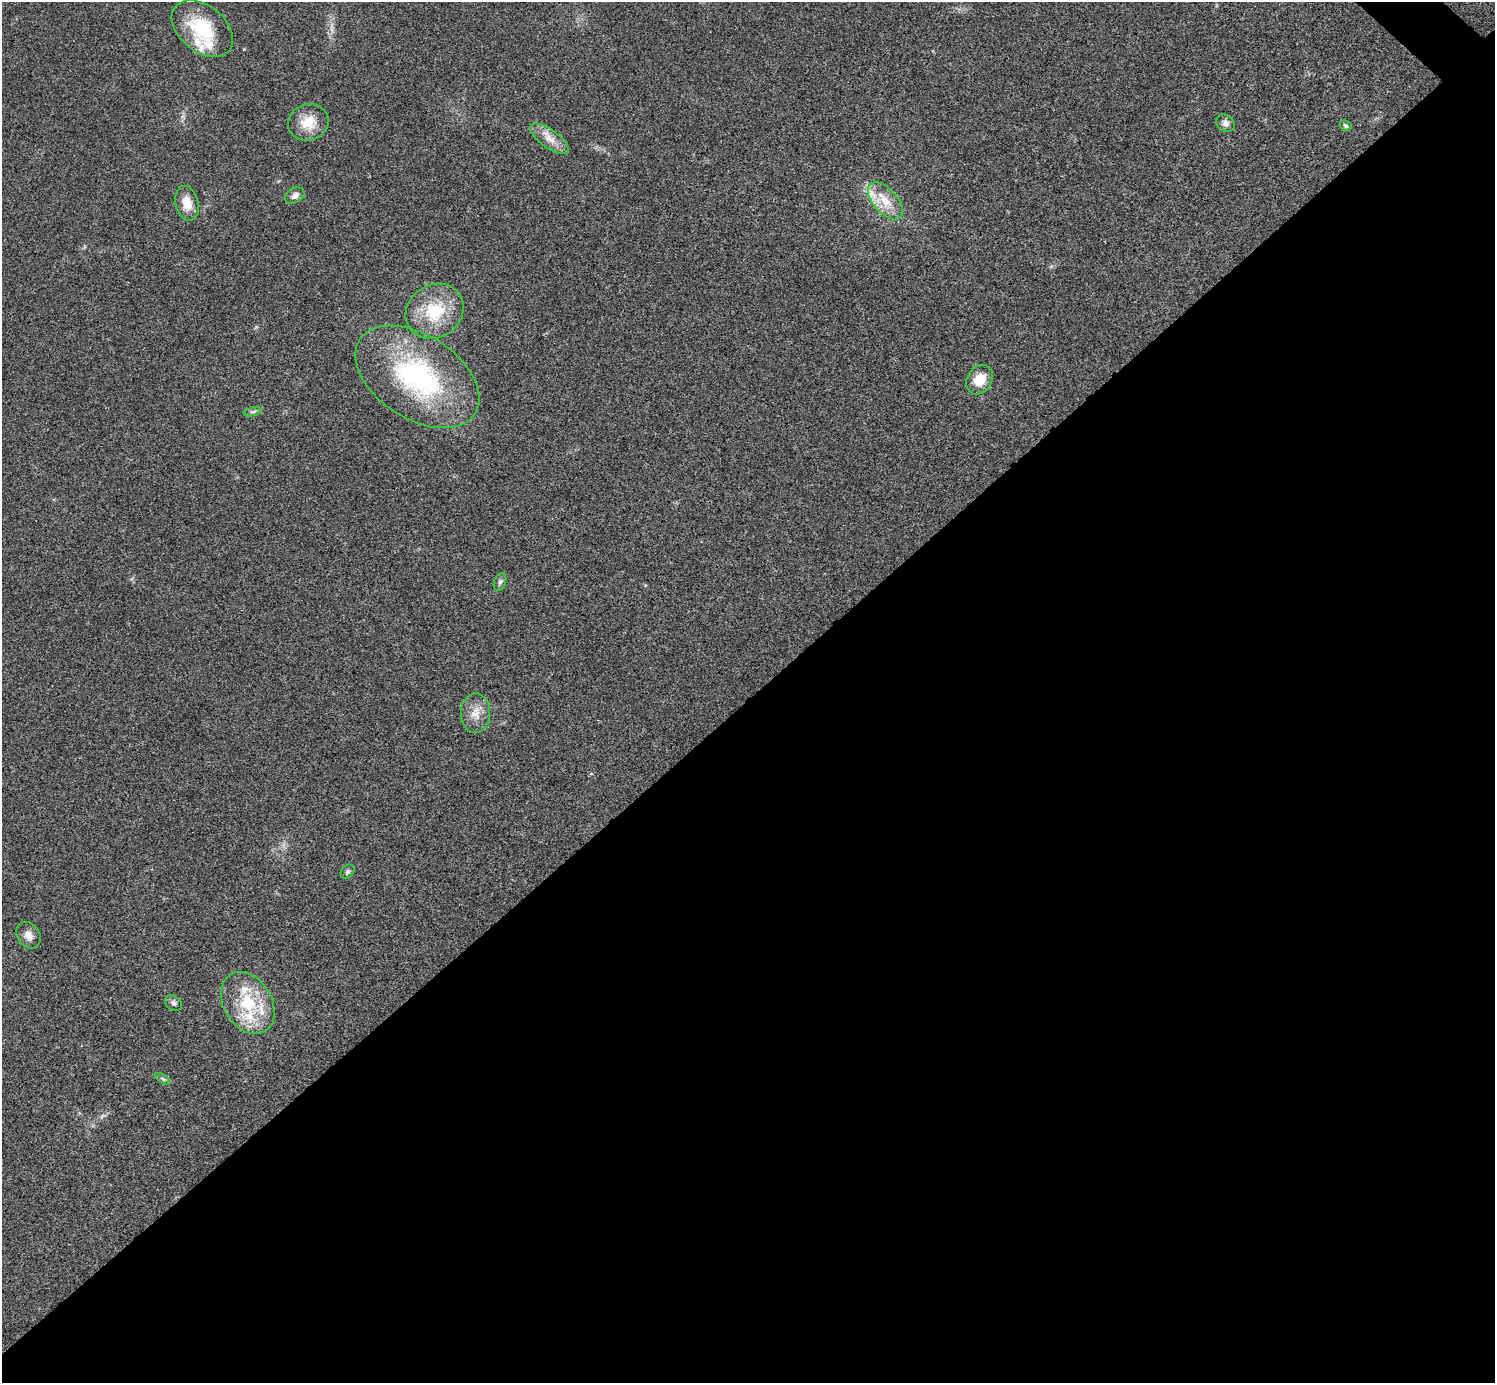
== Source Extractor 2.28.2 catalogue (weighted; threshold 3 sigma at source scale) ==
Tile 15 of 4 x 4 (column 3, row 4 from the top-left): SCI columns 2994-4486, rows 301-1681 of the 5983 x 5983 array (HDU 1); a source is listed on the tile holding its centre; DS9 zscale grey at full resolution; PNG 1497 x 1385 px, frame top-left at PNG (2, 2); each listed source drawn as its Kron ellipse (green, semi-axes under 4 px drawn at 4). Shown black and unused: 50% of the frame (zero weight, under 3 of 4 exposures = <1% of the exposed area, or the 3 px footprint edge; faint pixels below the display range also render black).
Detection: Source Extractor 2.28.2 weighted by HDU 2 'WHT'; one run over the whole footprint, this tile lists its part. Background 0.0192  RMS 0.004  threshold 0.0179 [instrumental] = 3 sigma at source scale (4.5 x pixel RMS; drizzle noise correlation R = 1.50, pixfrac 1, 0.05/0.05 arcsec/px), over >= 5 px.
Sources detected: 25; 6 inside a brighter listed object's ellipse — not listed separately; the other 19 listed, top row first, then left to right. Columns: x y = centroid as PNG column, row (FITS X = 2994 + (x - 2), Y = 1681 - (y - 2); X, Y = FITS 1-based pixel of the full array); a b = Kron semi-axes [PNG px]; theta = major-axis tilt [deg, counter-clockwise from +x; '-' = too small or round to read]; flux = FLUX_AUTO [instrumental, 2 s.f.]
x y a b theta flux
202 28 35 23 -39 21
308 122 20 18 19 8.4
1226 123 10 8 -38 1.9
1346 126 6 5 - 0.89
550 139 22 9 -36 4.6
295 196 10 7 29 2
885 201 22 12 -48 7.6
187 203 18 11 -76 5.8
435 311 30 26 35 19
417 377 69 42 -33 67
979 380 16 12 57 7.4
253 412 9 4 13 0.75
500 582 9 5 70 1
475 713 19 14 89 5.5
347 872 8 5 45 0.84
28 935 14 11 -56 3.1
173 1003 9 7 -33 1.3
248 1003 33 24 -58 20
163 1079 8 4 -35 0.69